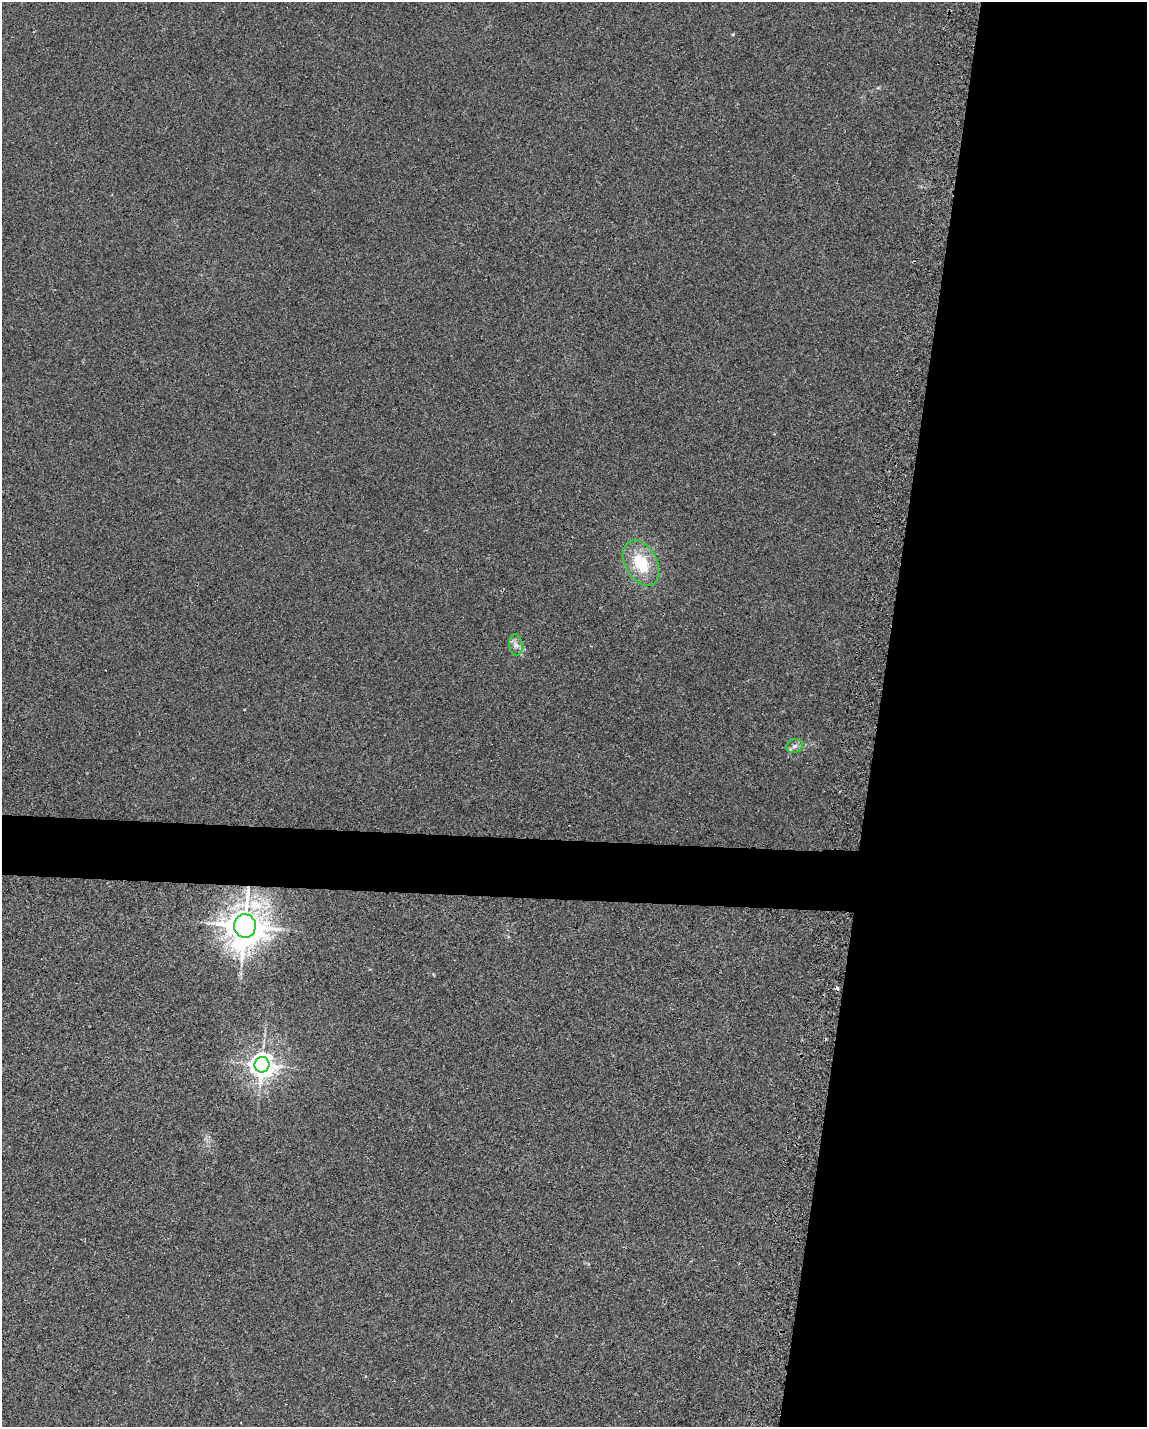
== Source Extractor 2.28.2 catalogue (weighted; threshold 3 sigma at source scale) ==
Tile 8 of 4 x 3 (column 4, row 2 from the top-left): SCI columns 3473-4617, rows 1650-3074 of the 4651 x 4613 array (HDU 1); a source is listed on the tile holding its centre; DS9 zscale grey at full resolution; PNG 1149 x 1429 px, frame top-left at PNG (2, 2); each listed source drawn as its Kron ellipse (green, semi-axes under 4 px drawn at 4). Shown black and unused: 26% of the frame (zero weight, under 2 of 3 exposures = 2% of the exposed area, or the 3 px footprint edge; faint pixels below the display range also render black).
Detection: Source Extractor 2.28.2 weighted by HDU 2 'WHT'; one run over the whole footprint, this tile lists its part. Background 0.029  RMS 0.0075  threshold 0.0335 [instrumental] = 3 sigma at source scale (4.5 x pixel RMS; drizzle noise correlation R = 1.50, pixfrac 1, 0.05/0.05 arcsec/px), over >= 5 px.
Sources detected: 6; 1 cosmic-ray / hot-pixel residue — neither listed nor drawn; the other 5 listed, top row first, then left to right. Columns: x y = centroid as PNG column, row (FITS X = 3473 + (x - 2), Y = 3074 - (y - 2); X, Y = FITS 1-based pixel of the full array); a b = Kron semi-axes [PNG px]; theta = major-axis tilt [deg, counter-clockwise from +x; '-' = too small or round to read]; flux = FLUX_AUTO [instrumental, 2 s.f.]
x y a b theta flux
641 563 24 16 -61 29
516 645 10 7 -83 3.5
794 746 9 6 16 3
245 926 12 11 - 1900
262 1065 7 7 - 710
Overlapping masked pixels (flux is a lower limit): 1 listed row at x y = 245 926